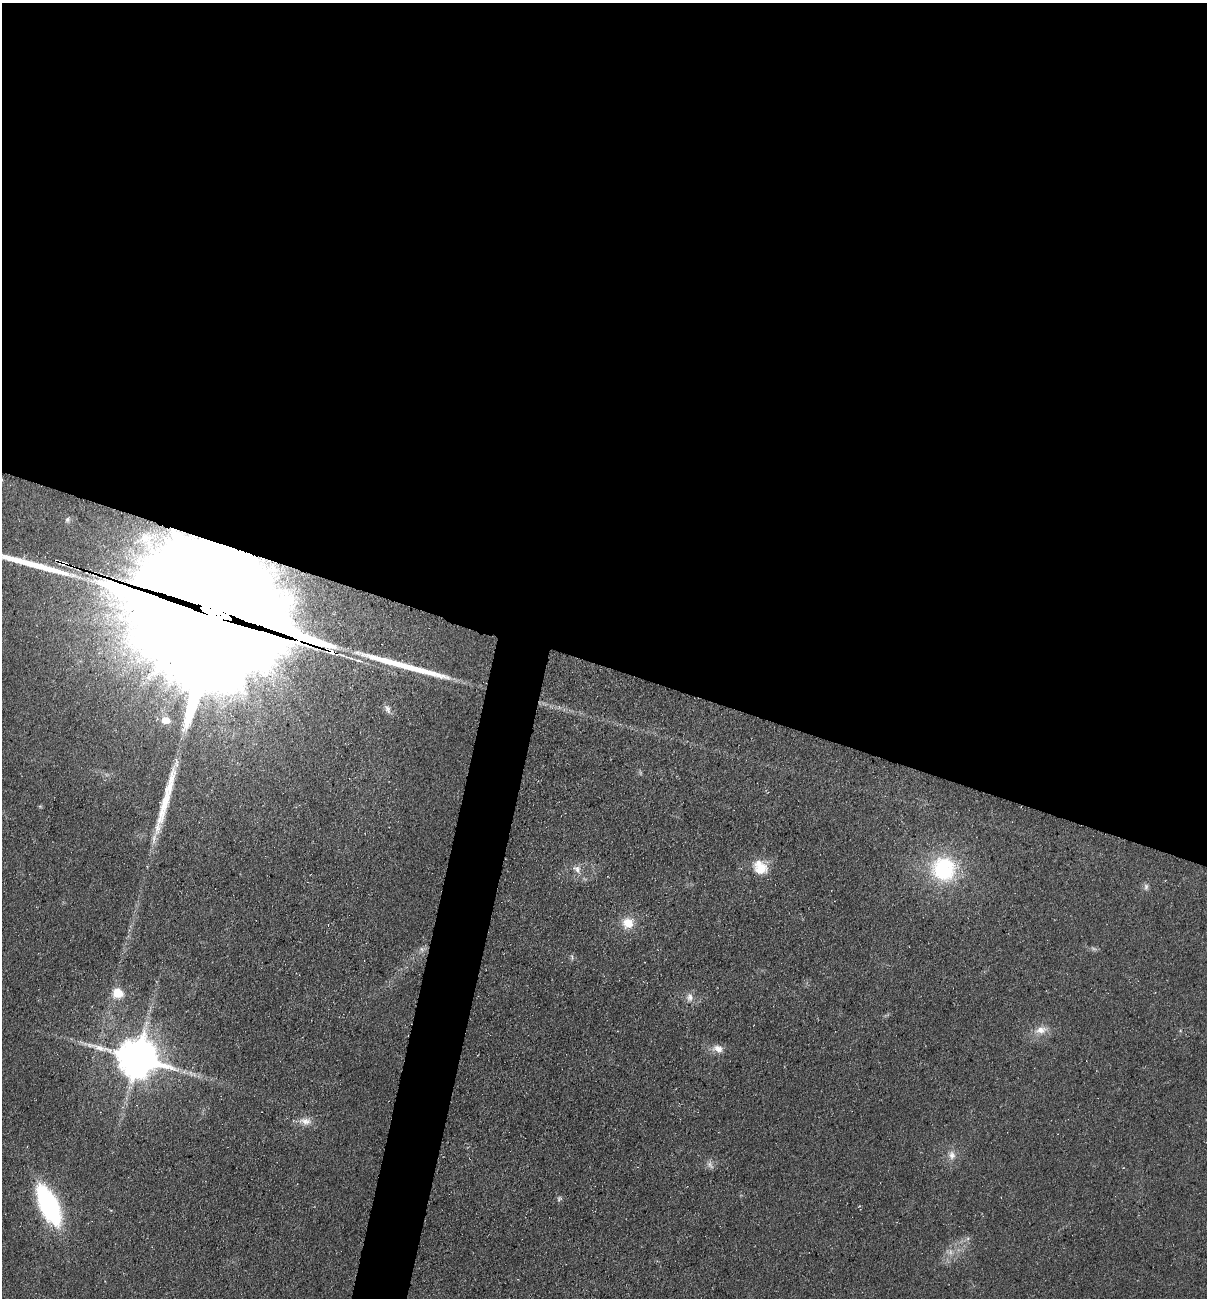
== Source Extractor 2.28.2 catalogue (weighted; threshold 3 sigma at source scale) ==
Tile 3 of 4 x 4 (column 3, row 1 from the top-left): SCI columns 2591-3795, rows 3887-5182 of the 5254 x 5198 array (HDU 1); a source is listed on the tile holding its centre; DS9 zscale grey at full resolution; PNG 1209 x 1300 px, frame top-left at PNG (2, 3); no overlay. Shown black and unused: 54% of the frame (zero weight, under 3 of 5 exposures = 3% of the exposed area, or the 3 px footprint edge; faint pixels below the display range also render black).
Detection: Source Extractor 2.28.2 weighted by HDU 2 'WHT'; one run over the whole footprint, this tile lists its part. Background 0.0903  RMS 0.0087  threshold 0.039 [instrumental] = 3 sigma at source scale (4.5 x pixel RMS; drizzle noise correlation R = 1.50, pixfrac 1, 0.05/0.05 arcsec/px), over >= 5 px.
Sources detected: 30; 4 too faint to see at this stretch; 1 cosmic-ray / hot-pixel residue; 3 long thin detections or spike segments (spike, bleed or trail) — not listed; the other 22 listed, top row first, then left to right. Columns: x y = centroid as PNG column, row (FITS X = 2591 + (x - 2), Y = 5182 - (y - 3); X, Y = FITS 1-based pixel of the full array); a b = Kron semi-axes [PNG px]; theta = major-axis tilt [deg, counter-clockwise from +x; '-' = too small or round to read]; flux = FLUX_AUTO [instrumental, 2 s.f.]
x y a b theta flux
68 520 11 7 72 3.8
63 563 6 5 - 7
215 614 53 41 -19 71000
388 709 13 6 -69 3.7
165 720 6 5 - 13
40 806 6 4 -19 0.88
760 867 21 17 -42 19
577 869 14 9 -39 6.7
944 869 27 26 - 86
1146 887 10 6 83 2.8
628 923 15 14 - 16
572 957 9 3 -79 1.3
118 993 6 6 - 41
690 997 13 10 89 6
1041 1030 17 10 11 9.9
718 1049 14 10 -15 7.6
137 1058 13 11 -17 3300
305 1121 19 10 -7 9.2
952 1155 13 9 -85 6.5
710 1165 13 7 -51 3.8
559 1199 7 4 90 1.6
49 1205 30 13 -65 190
Overlapping masked pixels (flux is a lower limit): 2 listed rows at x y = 63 563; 215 614
Isophote crosses this tile's border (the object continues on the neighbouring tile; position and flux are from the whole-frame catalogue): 1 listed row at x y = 215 614